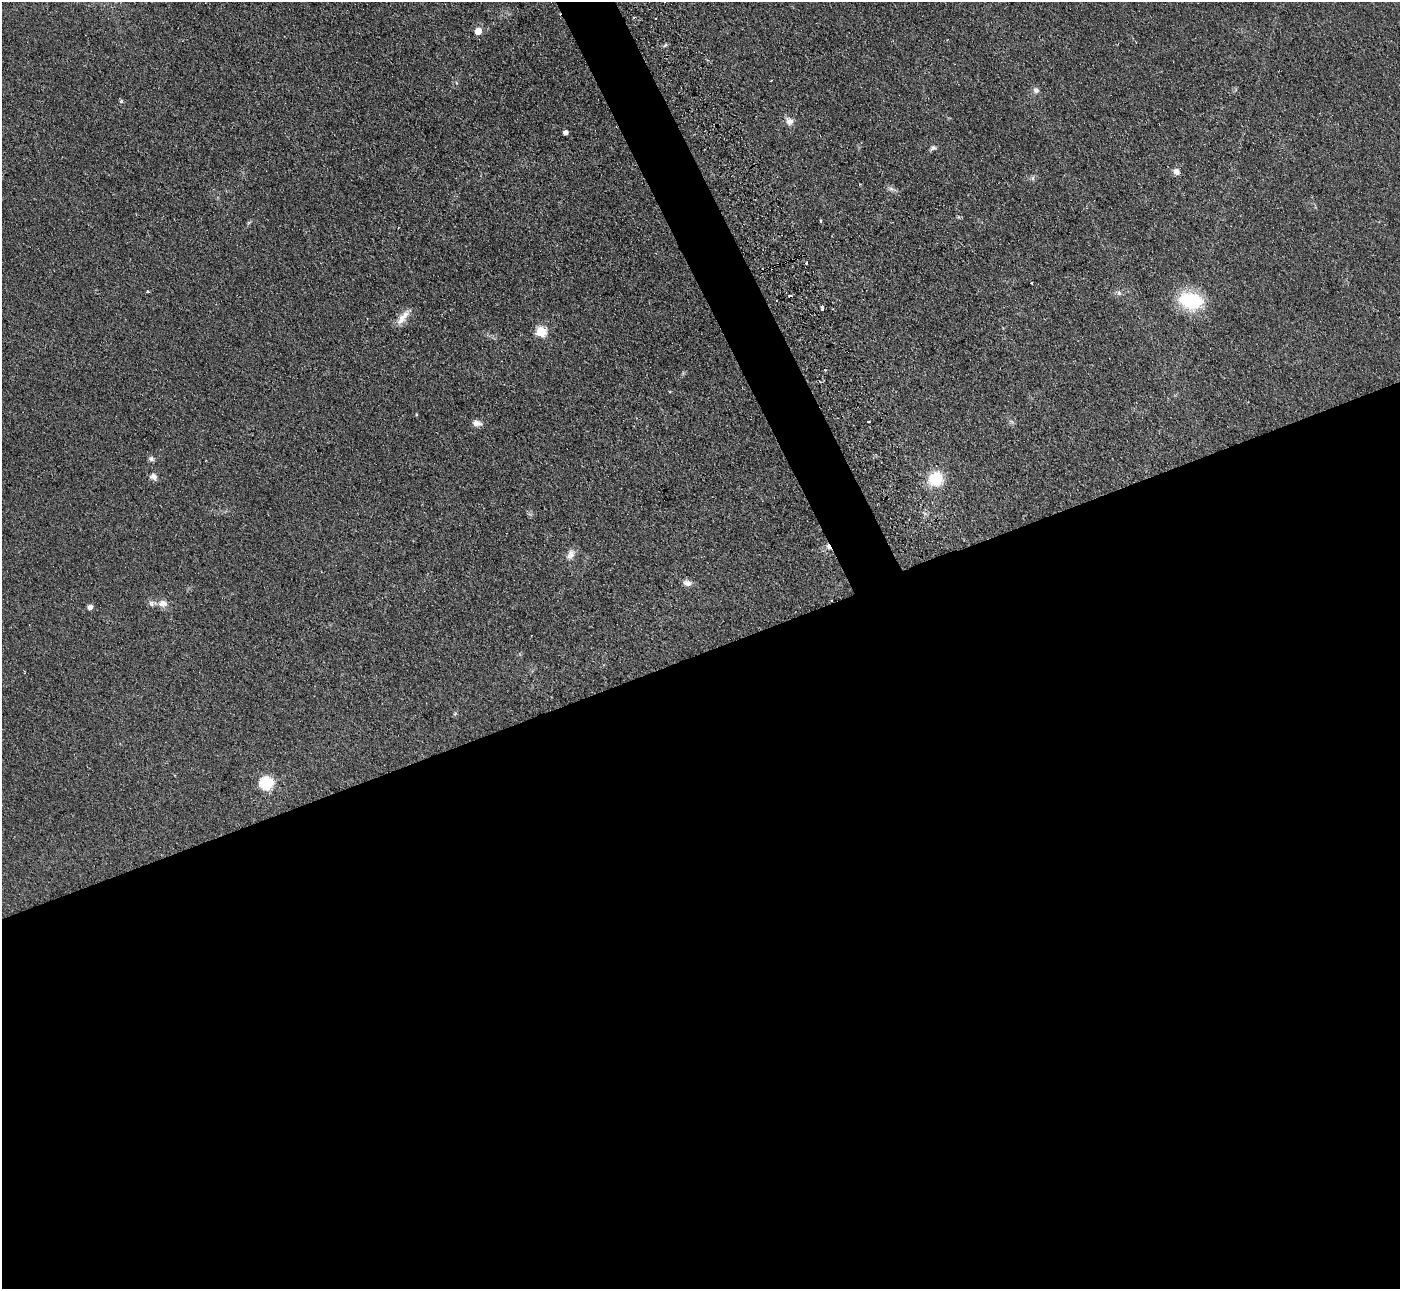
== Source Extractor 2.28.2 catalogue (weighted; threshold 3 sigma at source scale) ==
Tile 15 of 4 x 4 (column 3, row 4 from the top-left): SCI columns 2799-4196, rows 287-1573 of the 5647 x 5607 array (HDU 1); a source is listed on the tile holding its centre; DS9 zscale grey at full resolution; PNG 1402 x 1291 px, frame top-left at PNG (2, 2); no overlay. Shown black and unused: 51% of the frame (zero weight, under 2 of 3 exposures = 3% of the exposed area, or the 3 px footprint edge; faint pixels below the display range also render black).
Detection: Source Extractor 2.28.2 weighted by HDU 2 'WHT'; one run over the whole footprint, this tile lists its part. Background 0.0882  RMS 0.0083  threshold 0.0373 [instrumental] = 3 sigma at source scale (4.5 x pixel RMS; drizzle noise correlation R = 1.50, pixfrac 1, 0.05/0.05 arcsec/px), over >= 5 px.
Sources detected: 32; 5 cosmic-ray / hot-pixel residue — not listed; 1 inside a brighter listed object's ellipse — not listed separately; the other 26 listed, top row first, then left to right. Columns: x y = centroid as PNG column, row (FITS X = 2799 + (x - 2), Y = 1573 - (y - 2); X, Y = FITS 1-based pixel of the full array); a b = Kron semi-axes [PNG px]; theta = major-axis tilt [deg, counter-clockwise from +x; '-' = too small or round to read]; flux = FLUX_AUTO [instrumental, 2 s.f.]
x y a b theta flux
478 31 5 5 - 14
1036 90 8 7 - 2.7
121 101 6 5 - 1.2
790 121 11 10 - 5
565 133 4 4 - 3.5
933 148 8 6 20 2.1
1177 172 7 6 - 4.5
891 189 8 6 -20 2.4
820 221 3 3 - 1
147 291 3 3 - 1.1
1119 293 7 6 - 2
1191 301 28 18 -15 46
822 308 5 3 - 3
403 317 25 7 52 8.2
541 332 6 5 - 48
868 422 3 3 - 1.2
477 423 12 7 -12 4.4
151 459 8 6 -15 1.9
153 477 9 7 -30 3.6
936 479 14 12 40 30
828 547 8 5 -53 2.4
570 554 16 9 63 5.5
687 583 12 7 -19 4.3
163 603 12 9 1 6
90 607 6 5 - 3
266 783 7 6 - 93
Overlapping masked pixels (flux is a lower limit): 1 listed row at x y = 828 547